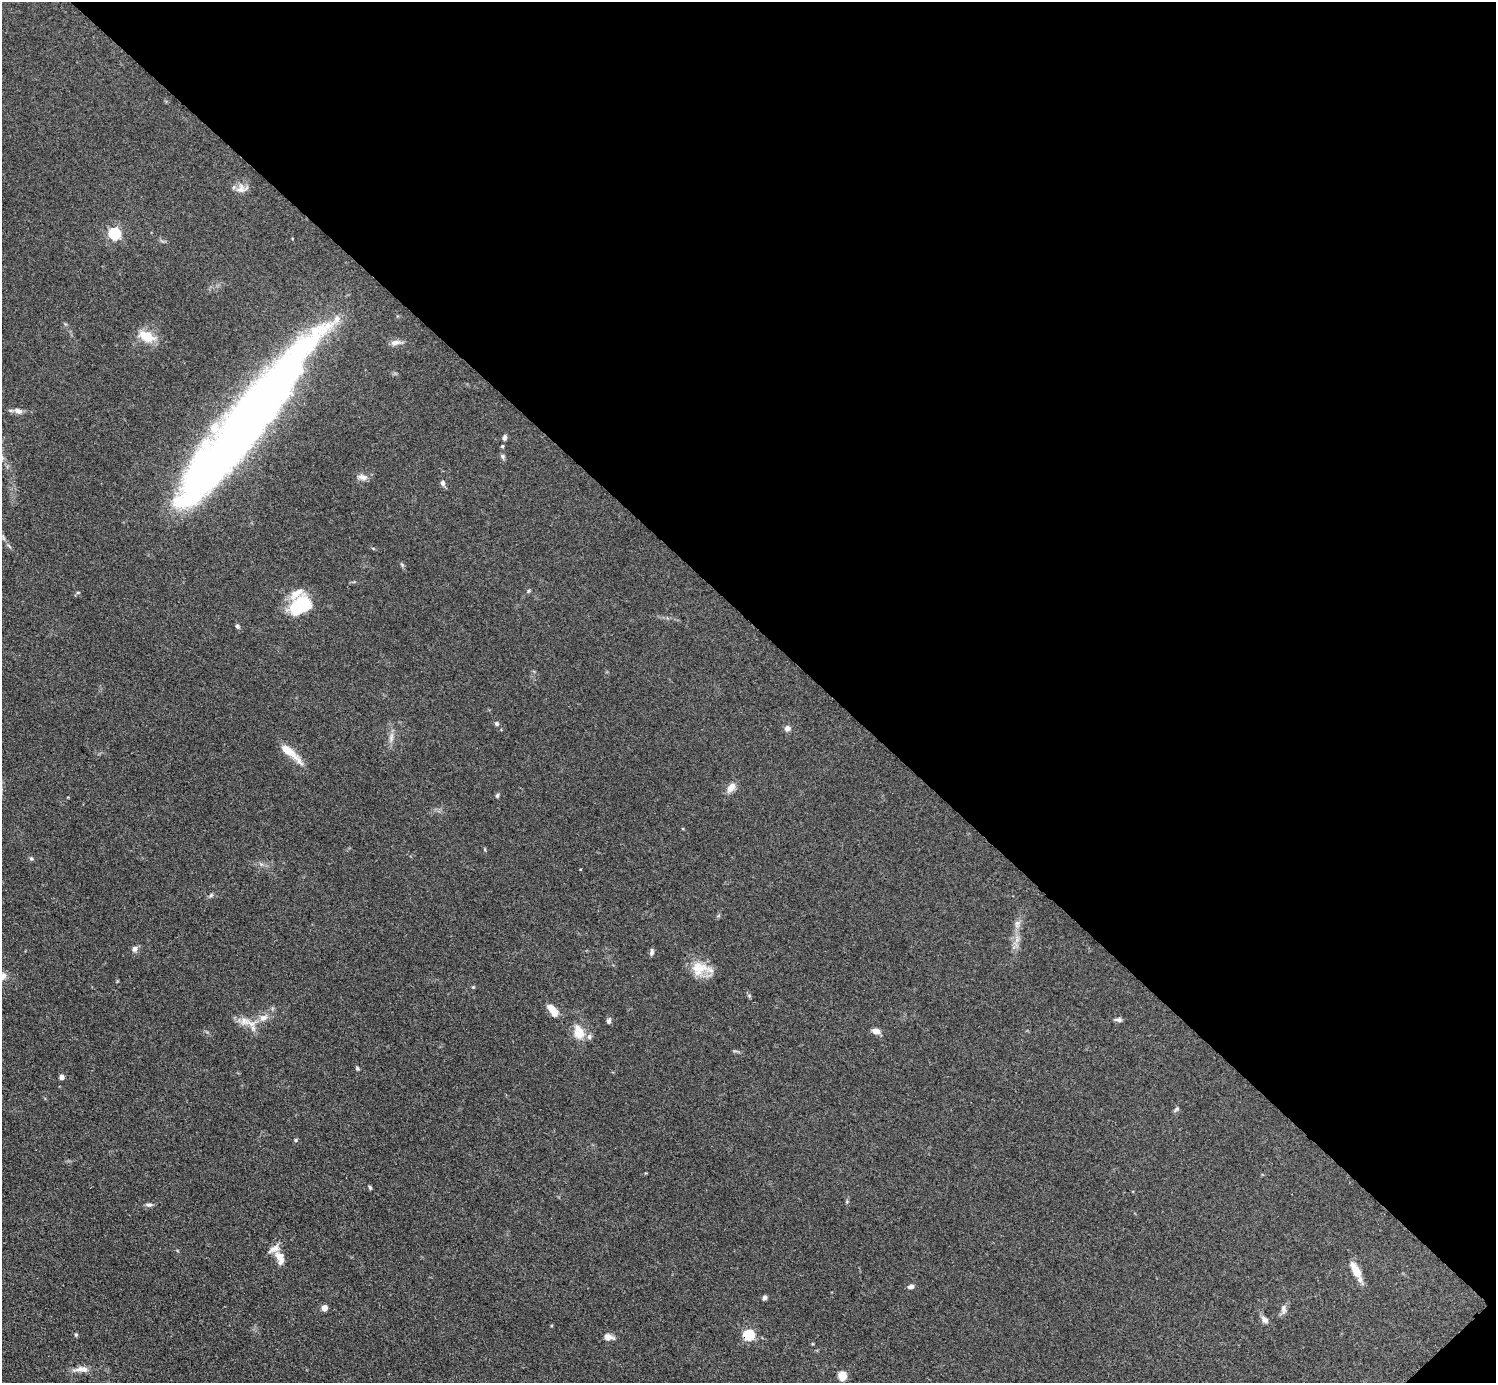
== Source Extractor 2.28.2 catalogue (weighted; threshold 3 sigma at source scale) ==
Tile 8 of 4 x 4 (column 4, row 2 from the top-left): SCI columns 4492-5985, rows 2926-4306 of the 5993 x 5993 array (HDU 1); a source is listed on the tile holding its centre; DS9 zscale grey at full resolution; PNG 1498 x 1385 px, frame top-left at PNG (2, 2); no overlay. Shown black and unused: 45% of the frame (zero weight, under 3 of 4 exposures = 1% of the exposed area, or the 3 px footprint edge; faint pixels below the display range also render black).
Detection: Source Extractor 2.28.2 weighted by HDU 2 'WHT'; one run over the whole footprint, this tile lists its part. Background 0.0995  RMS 0.0065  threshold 0.0292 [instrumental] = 3 sigma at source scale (4.5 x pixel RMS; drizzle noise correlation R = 1.50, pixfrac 1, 0.05/0.05 arcsec/px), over >= 5 px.
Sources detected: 61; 2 inside a brighter object's white glare — not listed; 5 inside a brighter listed object's ellipse — not listed separately; the other 54 listed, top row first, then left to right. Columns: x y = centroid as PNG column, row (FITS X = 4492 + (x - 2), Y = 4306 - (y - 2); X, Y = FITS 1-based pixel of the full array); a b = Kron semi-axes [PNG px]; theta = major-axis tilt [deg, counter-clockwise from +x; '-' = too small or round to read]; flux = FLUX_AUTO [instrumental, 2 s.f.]
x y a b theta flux
242 188 17 11 9 4.9
114 233 6 5 - 84
146 336 15 10 -24 15
395 342 15 7 9 3.3
18 411 10 6 -23 3.6
250 414 194 34 52 670
504 438 6 5 - 2.1
502 446 4 4 - 0.67
502 456 7 5 -61 1.3
363 477 13 7 -13 3.5
442 483 8 6 -71 1.9
529 591 6 4 88 0.78
300 603 28 10 38 17
237 626 6 5 - 1.4
497 724 6 5 - 1.2
787 728 7 7 - 2.6
391 737 13 6 85 3.3
289 752 32 7 -40 12
731 787 14 9 53 4.6
497 796 6 5 - 1.1
31 859 6 5 - 1
580 869 4 2 - 0.43
211 895 7 4 46 1.1
1017 924 12 6 79 3.2
135 949 7 6 - 2.6
652 952 8 4 80 1.6
699 968 24 18 12 13
2 976 9 9 - 3.8
552 1010 15 7 -55 8.1
263 1018 12 9 23 4.9
1118 1020 11 4 -7 1.6
244 1021 17 10 -9 7.3
609 1021 7 5 88 1.7
876 1031 8 6 -20 4.8
579 1032 14 10 -68 12
589 1037 7 6 - 1.7
357 1068 5 5 - 0.89
61 1077 4 4 - 3.8
1176 1109 8 5 41 1.2
296 1140 5 4 - 0.77
370 1187 5 4 - 0.88
149 1205 10 5 -2 1.7
278 1256 20 10 -73 6.9
1356 1270 18 7 -60 12
911 1286 8 5 4 2
764 1298 5 5 - 1.6
324 1308 4 4 - 7.5
1283 1308 10 8 82 2.7
1265 1320 11 7 -44 2.9
749 1334 6 6 - 44
76 1335 5 5 - 0.79
609 1337 13 7 -9 3.8
79 1369 21 5 9 4.6
842 1375 5 5 - 25
Overlapping masked pixels (flux is a lower limit): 2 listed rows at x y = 250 414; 749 1334
Isophote crosses this tile's border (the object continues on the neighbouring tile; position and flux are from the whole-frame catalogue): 1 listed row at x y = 2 976